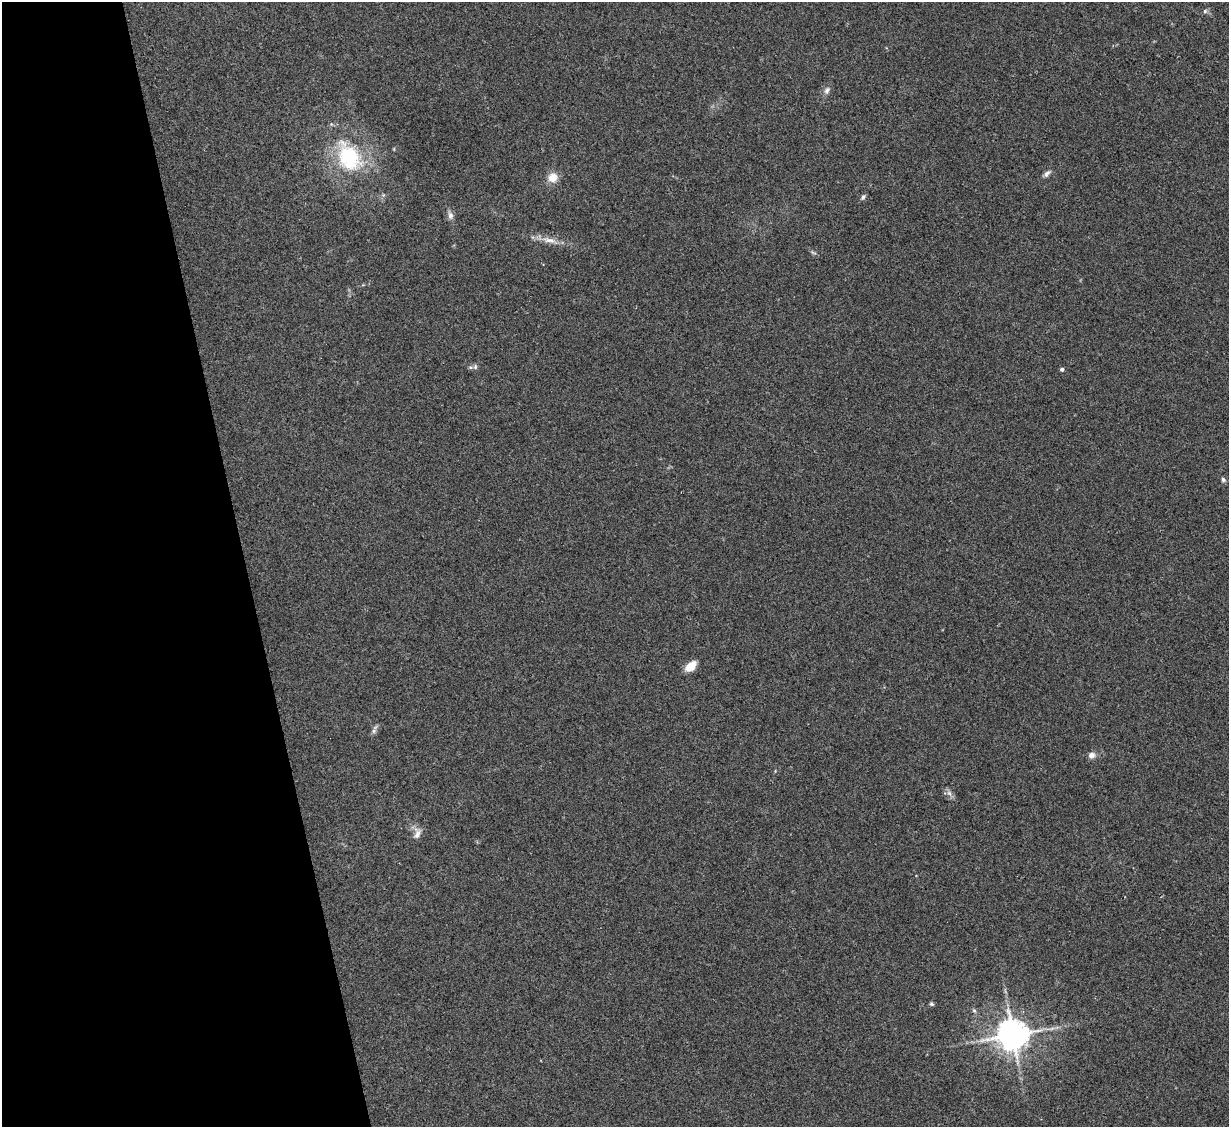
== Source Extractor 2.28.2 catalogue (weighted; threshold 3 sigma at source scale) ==
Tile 5 of 4 x 4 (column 1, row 2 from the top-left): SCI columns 1-1227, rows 2502-3626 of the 4909 x 4890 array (HDU 1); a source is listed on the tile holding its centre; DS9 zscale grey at full resolution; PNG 1231 x 1129 px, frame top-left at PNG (2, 2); no overlay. Shown black and unused: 20% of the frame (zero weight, under 2 of 3 exposures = <1% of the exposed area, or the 3 px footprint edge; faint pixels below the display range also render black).
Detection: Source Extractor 2.28.2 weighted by HDU 2 'WHT'; one run over the whole footprint, this tile lists its part. Background 0.0906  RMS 0.0097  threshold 0.0434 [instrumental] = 3 sigma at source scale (4.5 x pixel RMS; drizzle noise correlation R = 1.50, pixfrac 1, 0.05/0.05 arcsec/px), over >= 5 px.
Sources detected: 20; all 20 listed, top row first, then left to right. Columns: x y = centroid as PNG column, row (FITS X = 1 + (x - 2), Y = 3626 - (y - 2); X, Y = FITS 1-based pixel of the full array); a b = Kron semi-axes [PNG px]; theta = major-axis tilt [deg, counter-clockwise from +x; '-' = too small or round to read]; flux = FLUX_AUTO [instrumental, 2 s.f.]
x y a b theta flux
1205 11 7 5 45 1.8
827 90 11 7 63 3.8
349 157 42 29 -61 75
1047 174 11 6 48 3.5
553 178 12 11 - 10
863 197 8 5 66 2.2
450 215 11 7 -79 3.9
549 240 24 7 -12 10
475 367 7 5 -72 2
1062 369 4 4 - 2.4
1223 479 6 5 - 2.2
691 666 14 8 41 11
374 731 7 5 47 2.3
1091 755 8 7 - 5
949 793 8 5 -45 3.1
417 834 15 9 80 6.4
931 1004 6 4 -26 1.5
974 1010 7 5 -61 2
1052 1028 9 4 19 2.5
1013 1035 10 9 - 1500